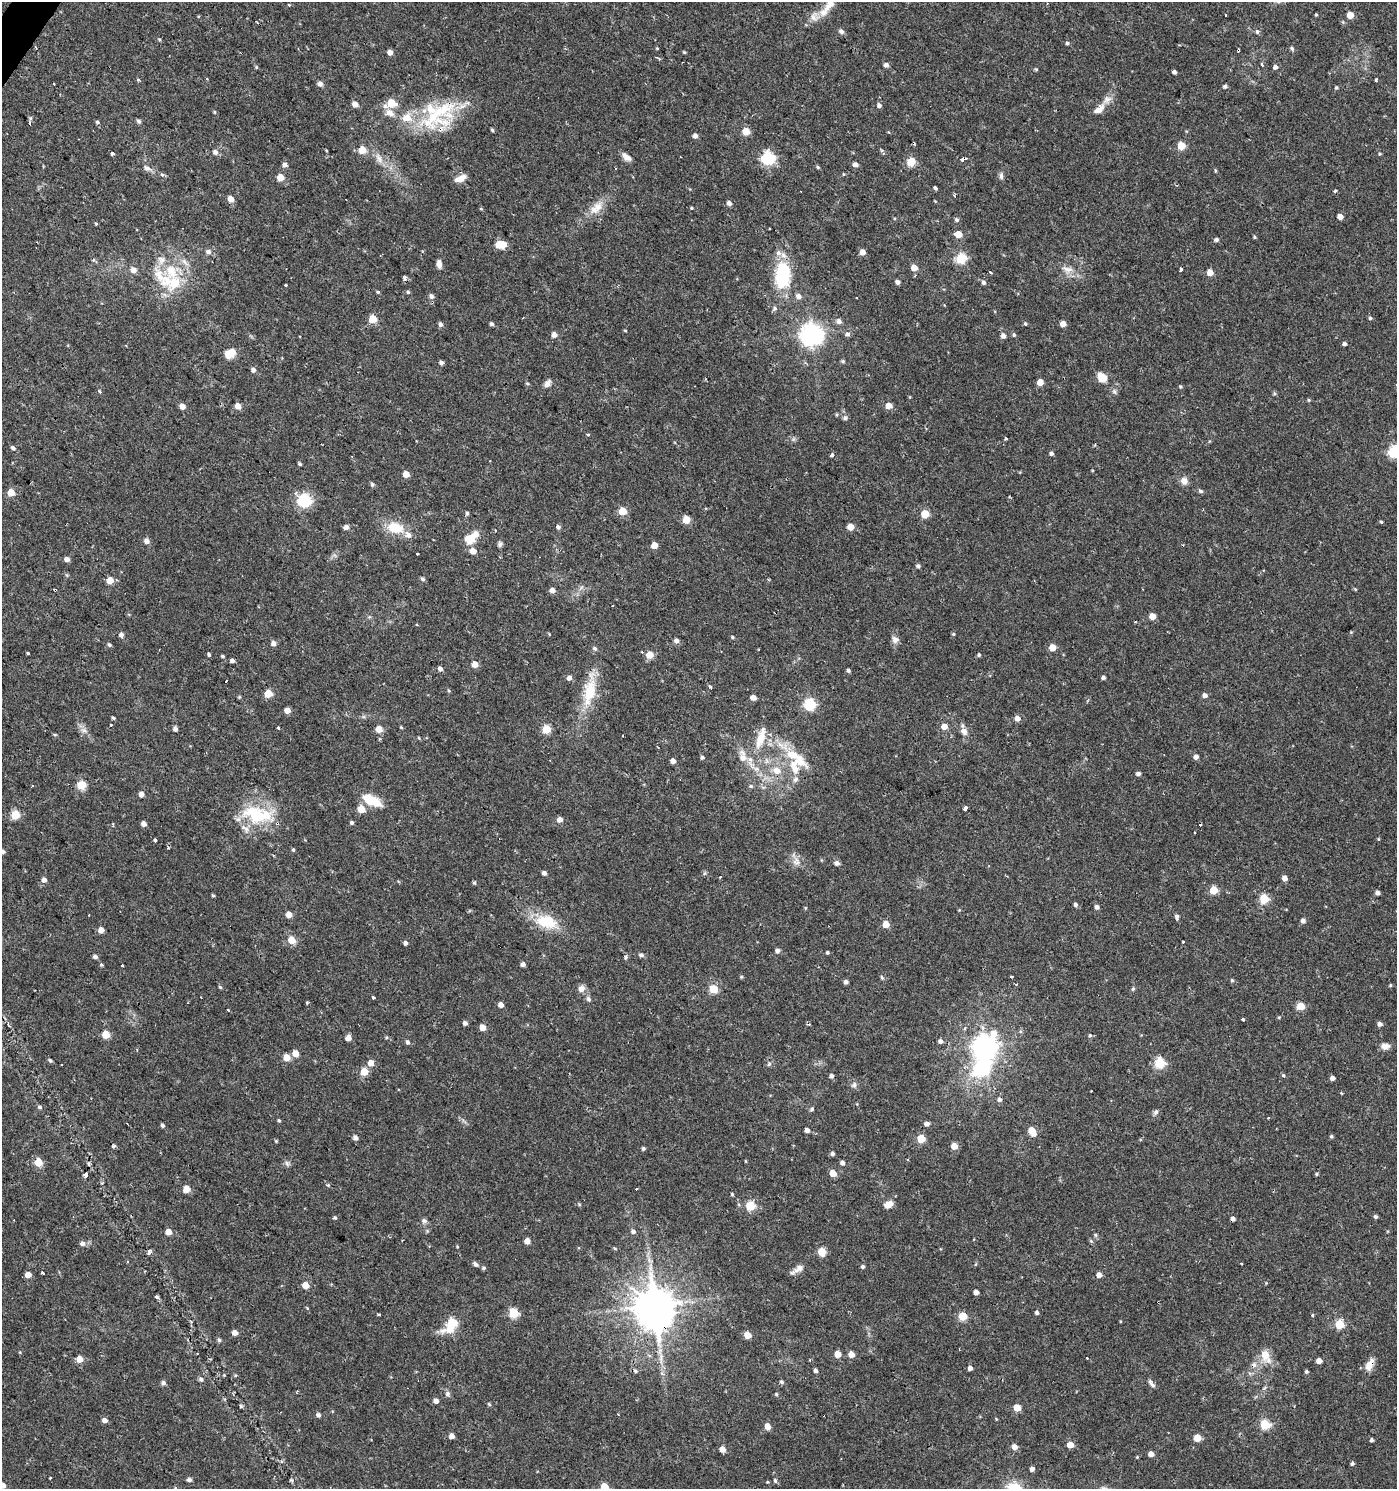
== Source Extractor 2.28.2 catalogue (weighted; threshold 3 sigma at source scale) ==
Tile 11 of 4 x 4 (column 3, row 3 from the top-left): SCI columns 2965-4359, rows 1493-2979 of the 5999 x 5954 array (HDU 1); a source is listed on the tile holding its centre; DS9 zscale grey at full resolution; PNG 1399 x 1491 px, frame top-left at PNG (2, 2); no overlay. Shown black and unused: <1% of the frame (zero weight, under 2 of 3 exposures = <1% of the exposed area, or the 3 px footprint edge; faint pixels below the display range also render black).
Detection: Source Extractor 2.28.2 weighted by HDU 2 'WHT'; one run over the whole footprint, this tile lists its part. Background 0.0337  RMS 0.0035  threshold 0.0159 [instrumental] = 3 sigma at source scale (4.5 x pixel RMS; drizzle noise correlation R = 1.50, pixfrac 1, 0.0396/0.0396 arcsec/px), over >= 5 px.
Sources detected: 453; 2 inside a brighter object's white glare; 19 cosmic-ray / hot-pixel residue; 1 long thin detection or spike segment (spike, bleed or trail) — not listed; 16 inside a brighter listed object's ellipse — not listed separately; the other 415 listed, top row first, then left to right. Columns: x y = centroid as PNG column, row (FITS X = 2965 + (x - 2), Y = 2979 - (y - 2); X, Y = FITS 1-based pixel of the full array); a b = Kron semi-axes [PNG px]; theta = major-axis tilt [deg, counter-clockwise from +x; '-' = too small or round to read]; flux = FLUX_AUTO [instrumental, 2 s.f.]
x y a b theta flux
289 5 3 3 - 0.49
829 5 21 9 48 4
1226 15 3 2 - 0.33
1316 15 4 3 - 0.35
1350 15 5 5 - 5.7
814 17 13 8 -45 2.1
841 31 6 5 - 1.2
1257 32 6 5 - 0.73
1067 43 5 4 - 0.56
36 48 4 3 - 0.41
657 48 4 3 - 0.28
1292 48 6 4 -51 0.63
1238 50 4 3 - 0.72
390 52 4 4 - 2.3
684 52 4 3 - 0.37
659 59 3 3 - 0.67
886 65 5 5 - 1.2
1262 65 3 3 - 1.3
256 67 5 4 - 0.4
1275 67 5 5 - 1.2
1036 69 5 4 - 0.41
1174 72 4 4 - 1
138 80 4 3 - 0.66
1376 80 4 3 - 0.71
320 84 6 6 - 1.4
1225 86 5 4 - 0.76
1336 88 4 4 - 0.46
391 103 7 5 29 10
355 104 5 5 - 2.4
879 105 5 5 - 0.98
1099 109 17 9 42 3.2
214 112 5 3 - 0.34
390 113 13 7 -32 2.5
437 114 51 32 26 27
139 121 5 5 - 0.84
97 122 6 4 -18 0.56
30 123 8 3 -80 0.75
492 130 5 4 - 0.48
746 131 5 5 - 6
695 136 5 4 - 1.5
1181 145 5 5 - 10
326 150 3 2 - 0.3
362 150 5 5 - 7.3
881 150 6 4 -70 0.47
215 152 6 6 - 1.3
112 153 3 3 - 2.8
1379 154 5 4 - 0.42
379 158 18 8 -62 2.9
628 158 11 8 -4 1.7
768 158 6 6 - 49
963 158 3 3 - 130
911 162 5 5 - 11
855 164 5 4 - 1.4
285 165 5 5 - 1.3
818 167 5 4 - 0.46
147 168 9 7 -31 1.5
616 168 3 2 - 0.27
1215 171 6 3 -82 0.39
162 174 3 3 - 1.7
844 174 5 3 - 0.29
1001 176 9 5 -83 0.99
281 177 5 5 - 6
460 178 14 7 24 2.6
935 188 3 3 - 8
1335 191 3 3 - 0.9
954 195 4 3 - 0.58
230 199 5 5 - 2.9
729 203 5 5 - 1.4
598 207 16 12 66 4.3
691 208 4 3 - 0.37
481 209 5 3 - 0.33
1340 216 4 4 - 2.9
957 220 5 5 - 0.74
958 234 5 5 - 5.7
1254 237 5 4 - 0.4
1216 239 5 4 - 0.86
503 244 5 5 - 5.5
208 252 6 6 - 1.2
863 252 5 4 - 2.5
961 258 5 5 - 28
93 260 5 4 - 0.44
184 262 12 6 -52 1.8
439 264 10 6 -83 1.7
914 268 5 4 - 4
1067 269 15 8 -7 2.8
1181 269 4 3 - 3.2
133 270 6 5 - 2.3
990 272 3 3 - 1
1210 272 5 5 - 3.6
783 275 28 15 85 23
915 275 4 3 - 0.49
163 278 42 15 -49 12
898 282 4 4 - 1.3
983 282 5 5 - 0.87
286 285 3 3 - 1.4
378 292 4 4 - 0.43
408 292 5 4 - 0.5
431 296 6 5 - 1.2
798 296 7 6 - 1.6
775 308 6 6 - 0.77
1370 318 4 4 - 0.53
372 319 5 5 - 9.3
839 321 6 6 - 1.4
1063 323 4 4 - 3
441 324 6 5 - 0.9
491 324 4 4 - 0.81
1025 324 5 4 - 0.43
625 331 5 3 - 0.32
812 334 8 7 - 250
847 334 6 5 - 1.1
554 335 5 5 - 1.9
1014 335 6 5 - 0.55
1003 336 5 4 - 2
1344 344 4 4 - 0.85
230 353 13 9 33 4.2
843 361 5 4 - 0.57
441 363 4 4 - 0.96
253 370 5 5 - 1.2
1102 377 13 10 -56 3.9
1040 382 5 4 - 3.9
527 383 5 3 - 0.39
547 383 10 7 58 1.6
1180 387 4 4 - 0.47
100 392 4 3 - 1.3
1274 393 5 4 - 0.49
1309 400 5 4 - 0.45
182 406 5 5 - 2.4
238 406 5 5 - 3.3
888 406 5 5 - 4.2
845 418 6 5 - 0.78
587 434 4 3 - 0.66
1005 439 3 3 - 0.66
13 448 6 5 - 0.81
1394 451 6 6 - 41
1051 453 5 4 - 0.82
832 455 4 3 - 2.4
300 464 4 3 - 0.59
406 474 4 4 - 4.4
1184 481 10 9 - 2.1
372 484 6 5 - 0.62
1201 491 6 5 - 0.71
11 493 5 5 - 6.9
304 501 6 6 - 49
622 511 5 5 - 10
467 513 5 4 - 0.62
925 514 5 5 - 11
686 520 5 5 - 7.5
1381 522 4 3 - 0.44
346 527 5 4 - 1.8
558 527 5 5 - 0.92
850 527 5 5 - 4.5
395 528 18 12 -12 8.7
470 539 14 11 16 5.3
147 541 5 5 - 1.8
500 544 7 6 - 0.81
654 545 5 5 - 4.9
473 551 5 5 - 3.2
417 553 3 3 - 0.74
67 559 5 4 - 1.8
918 566 5 4 - 0.78
422 579 6 5 - 0.8
110 581 5 5 - 6.2
1355 589 5 3 - 0.34
55 590 3 3 - 0.41
552 590 5 5 - 2.1
612 606 3 2 - 0.36
1152 616 5 4 - 3.8
369 617 6 4 42 0.49
953 634 5 4 - 0.41
121 635 5 5 - 1.2
732 637 4 3 - 0.49
895 639 9 8 - 1.6
677 641 5 5 - 1.3
273 643 5 5 - 1.6
109 645 6 4 -45 0.58
1052 647 5 5 - 5.7
595 648 7 5 -42 0.77
28 653 4 3 - 0.6
209 654 4 3 - 1.9
650 655 5 5 - 6.7
979 655 4 4 - 0.55
222 656 4 3 - 0.46
232 661 4 4 - 1.3
475 664 5 5 - 3.8
440 669 5 5 - 1.2
848 670 4 4 - 0.65
1103 677 4 4 - 0.85
569 678 5 5 - 1.7
226 681 5 3 - 1.2
710 687 3 3 - 2
449 691 5 4 - 0.38
589 692 40 16 78 12
268 693 5 5 - 9.6
1205 695 5 5 - 1.4
239 697 5 5 - 0.38
753 698 4 4 - 2.6
810 704 6 5 - 34
287 711 5 4 - 2.7
113 718 4 3 - 0.53
1017 718 5 5 - 2.6
111 724 3 3 - 0.7
944 726 5 5 - 3.3
401 727 4 4 - 0.35
278 728 3 3 - 2.3
175 729 4 4 - 1.2
379 729 5 5 - 4.2
546 729 5 5 - 13
84 730 8 6 -20 1.4
964 731 11 8 -46 1.9
761 738 34 11 73 8.1
742 756 19 10 -80 3.9
702 757 5 5 - 0.66
1196 757 5 4 - 1.5
673 761 4 4 - 2.2
800 761 26 15 -38 8.5
776 770 12 9 -28 3.9
1138 774 5 4 - 1
795 779 9 7 44 1.3
32 785 3 3 - 0.7
82 785 5 5 - 14
751 786 6 4 -21 0.55
141 794 4 4 - 2
372 800 20 9 -27 8.9
965 808 4 3 - 5.7
361 809 5 5 - 7.9
15 815 5 5 - 14
257 815 42 22 -11 20
560 819 5 4 - 2.3
352 822 4 4 - 0.66
144 824 4 4 - 2.1
1200 825 3 3 - 1
1194 832 3 2 - 0.51
1378 839 5 3 - 0.3
155 840 3 3 - 2.2
168 848 3 3 - 0.63
293 850 5 4 - 0.5
3 851 5 4 - 0.98
796 861 11 11 - 2.5
837 863 5 5 - 1.5
544 873 4 4 - 1.1
705 873 6 4 70 0.47
1285 878 5 5 - 2
44 880 5 5 - 1.6
474 883 5 4 - 0.5
1213 890 5 5 - 11
1377 893 4 4 - 1.2
213 895 3 3 - 1.8
1264 899 5 5 - 17
1075 905 5 4 - 0.84
1097 907 5 5 - 1.2
289 914 5 4 - 3
1177 916 6 4 -82 0.93
547 921 23 14 -10 13
1303 921 5 5 - 1.4
886 924 5 5 - 5
101 930 4 4 - 3
291 940 5 5 - 8.6
1183 942 3 3 - 0.56
405 943 5 4 - 1
777 950 6 6 - 0.81
827 952 4 3 - 0.55
641 955 6 5 - 0.86
95 957 5 4 - 0.94
626 957 4 4 - 0.8
102 964 3 3 - 1
523 964 4 4 - 1.3
122 965 3 3 - 1.1
741 977 5 4 - 0.42
882 977 5 4 - 0.53
1011 977 3 3 - 0.51
1232 980 4 4 - 0.47
846 982 4 4 - 1.1
1016 984 3 3 - 0.42
1390 985 4 3 - 0.4
220 987 6 3 -45 0.45
581 989 9 8 - 1.9
713 989 5 5 - 14
1133 989 5 5 - 0.63
374 997 3 3 - 2.3
588 999 7 6 - 0.88
307 1003 4 4 - 0.36
501 1005 4 4 - 2.3
1301 1006 5 5 - 8.6
228 1010 3 3 - 2.7
1279 1017 4 4 - 0.36
1243 1019 3 3 - 1.4
465 1023 4 4 - 1.1
1380 1024 5 5 - 1.3
482 1028 5 4 - 3.8
994 1033 10 8 79 4.5
106 1035 5 5 - 9.2
1090 1035 5 4 - 0.58
348 1038 5 4 - 2.9
940 1041 5 4 - 1.3
408 1042 6 5 - 0.84
984 1046 8 7 - 280
1385 1046 10 7 1 2.2
295 1053 5 5 - 4.2
287 1058 5 5 - 4.7
50 1060 5 3 - 0.63
371 1063 6 5 - 2.8
1159 1063 5 5 - 26
769 1064 7 4 45 0.58
981 1067 28 20 49 30
364 1071 5 5 - 9
1283 1075 4 3 - 1
831 1076 5 5 - 1
1332 1078 4 4 - 1.5
854 1085 8 6 46 1
999 1099 6 5 - 1
40 1107 7 4 -27 0.6
812 1109 5 4 - 0.63
1156 1112 8 6 51 0.88
1268 1118 3 3 - 0.41
279 1120 4 3 - 0.45
927 1124 5 4 - 1.6
162 1125 5 4 - 0.69
807 1130 4 4 - 1.5
1032 1131 8 5 -62 6.9
1331 1136 4 4 - 0.54
355 1138 5 5 - 1.3
921 1139 5 5 - 11
276 1141 4 4 - 0.39
114 1146 3 3 - 5.3
954 1146 5 5 - 4.1
643 1148 4 4 - 0.73
833 1154 5 5 - 0.85
908 1160 3 2 - 0.32
38 1162 5 5 - 10
287 1163 8 3 -71 0.69
842 1163 4 4 - 1.3
833 1173 5 4 - 5.7
1316 1174 4 4 - 0.43
186 1189 5 5 - 5.3
732 1194 4 4 - 0.43
888 1204 10 7 29 2.9
750 1206 5 5 - 17
1376 1216 4 4 - 0.83
335 1217 5 4 - 0.53
1233 1218 4 4 - 1.4
424 1221 8 6 -39 0.92
633 1231 5 4 - 1.1
168 1232 5 4 - 3.6
1095 1235 5 4 - 0.52
527 1241 4 4 - 3.1
82 1243 6 5 - 1.4
150 1251 8 4 55 0.61
822 1252 6 5 - 6.9
649 1260 8 4 -72 1.1
1241 1263 3 3 - 1.2
475 1264 6 5 - 1.1
863 1267 5 4 - 0.73
484 1268 6 4 1 0.58
799 1268 10 9 - 2
43 1273 3 3 - 0.89
28 1275 5 4 - 3.1
1099 1275 5 4 - 2.3
305 1285 5 5 - 4.2
976 1292 4 4 - 2.2
157 1297 3 3 - 2.5
654 1306 11 9 3 950
1037 1312 5 4 - 0.73
513 1313 5 5 - 19
378 1314 3 3 - 1.7
1313 1315 3 3 - 0.52
963 1316 5 5 - 13
452 1323 9 6 52 23
1339 1324 5 5 - 16
235 1332 4 4 - 2.4
747 1335 5 5 - 6.2
219 1340 5 5 - 0.62
837 1354 5 4 - 5.1
851 1354 4 4 - 4.1
1265 1356 17 9 -68 5
80 1359 5 5 - 4.3
1319 1361 5 4 - 2.7
1254 1365 9 7 71 1.7
1369 1365 17 9 63 3.2
970 1368 4 4 - 1.5
815 1370 4 4 - 1.1
635 1371 6 5 - 0.71
1306 1371 4 4 - 0.63
662 1373 6 5 - 0.81
235 1375 5 4 - 0.36
201 1379 6 5 - 0.91
782 1382 5 4 - 0.63
163 1383 5 5 - 1.1
1151 1383 13 4 -53 1.1
297 1391 4 3 - 0.32
447 1393 7 6 - 0.92
776 1394 4 4 - 0.41
436 1401 5 4 - 1.7
489 1404 5 4 - 0.43
241 1406 5 4 - 0.44
1017 1408 5 5 - 6.2
318 1415 6 5 - 0.82
104 1420 5 4 - 1.7
1265 1424 5 5 - 21
767 1426 5 5 - 3.1
452 1436 5 4 - 1.9
1197 1438 5 5 - 7.1
1371 1440 4 3 - 0.82
1070 1445 5 5 - 4.7
1014 1447 5 5 - 2.1
722 1449 5 4 - 2.8
1151 1454 4 4 - 2.5
1137 1457 4 3 - 0.34
1352 1463 4 4 - 0.78
1032 1469 4 4 - 1.3
50 1478 3 2 - 0.52
189 1480 5 4 - 1.1
291 1480 6 4 -17 0.43
775 1480 5 4 - 0.7
3 1485 4 4 - 2.9
604 1487 5 5 - 9.7
Overlapping masked pixels (flux is a lower limit): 8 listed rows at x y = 1238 50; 437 114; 963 158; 55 590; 257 815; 1233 1218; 1254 1365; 1369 1365
Isophote crosses this tile's border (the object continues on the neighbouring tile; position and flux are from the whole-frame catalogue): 5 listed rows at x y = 829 5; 1394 451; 3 851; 3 1485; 604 1487